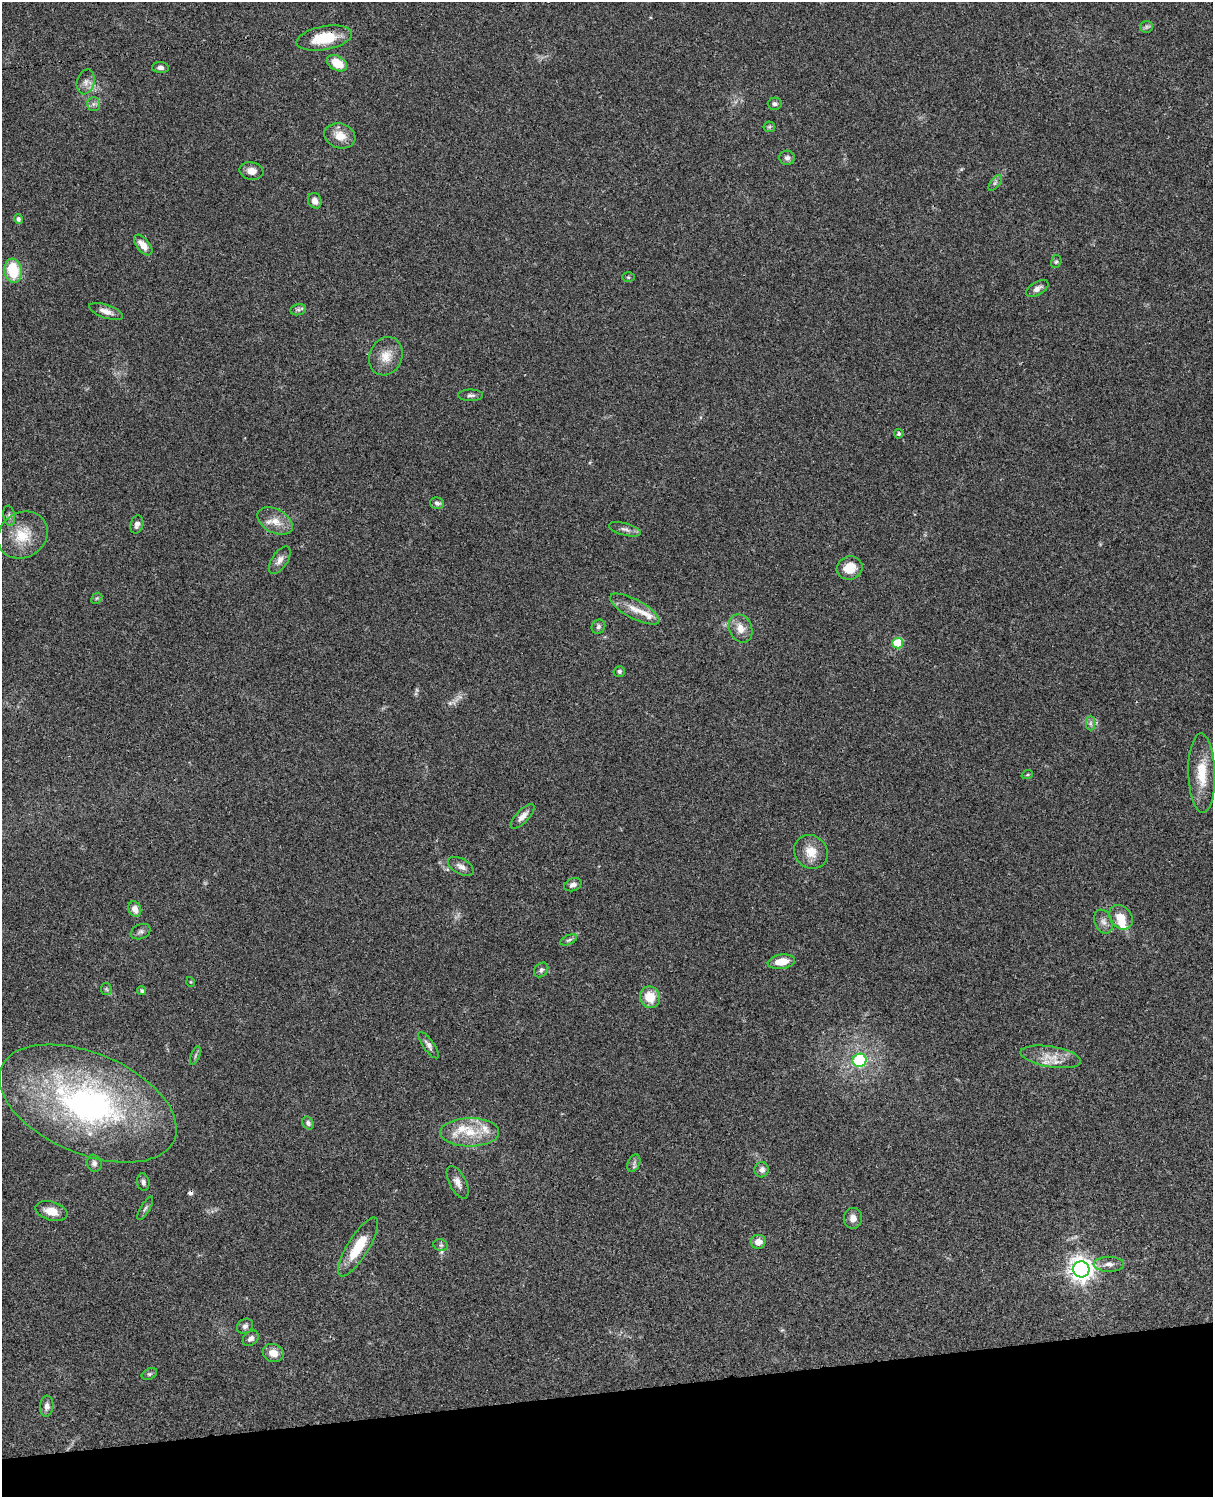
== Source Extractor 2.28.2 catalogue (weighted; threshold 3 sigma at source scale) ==
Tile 10 of 4 x 3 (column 2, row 3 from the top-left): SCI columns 1332-2542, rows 276-1770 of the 5084 x 4921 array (HDU 1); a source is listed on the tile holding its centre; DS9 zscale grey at full resolution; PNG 1215 x 1499 px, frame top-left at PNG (2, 2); each listed source drawn as its Kron ellipse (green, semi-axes under 4 px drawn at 4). Shown black and unused: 7% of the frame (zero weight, under 3 of 4 exposures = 6% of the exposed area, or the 3 px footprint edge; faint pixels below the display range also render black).
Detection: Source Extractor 2.28.2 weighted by HDU 2 'WHT'; one run over the whole footprint, this tile lists its part. Background 0.0745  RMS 0.0057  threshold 0.0258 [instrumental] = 3 sigma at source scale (4.5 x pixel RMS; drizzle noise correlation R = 1.50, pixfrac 1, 0.05/0.05 arcsec/px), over >= 5 px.
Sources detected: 90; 2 too faint to see at this stretch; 1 cosmic-ray / hot-pixel residue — neither listed nor drawn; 6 inside a brighter listed object's ellipse — not listed separately; the other 81 listed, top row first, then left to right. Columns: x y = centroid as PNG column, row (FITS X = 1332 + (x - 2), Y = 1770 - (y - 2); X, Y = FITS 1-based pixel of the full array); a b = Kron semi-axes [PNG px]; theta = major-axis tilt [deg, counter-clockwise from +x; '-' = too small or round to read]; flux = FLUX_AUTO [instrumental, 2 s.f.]
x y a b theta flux
1147 27 6 6 - 1.2
324 38 28 12 11 19
337 63 11 7 -30 12
160 68 8 5 -4 1.9
86 82 12 9 74 3.4
94 104 7 6 - 1.7
775 104 7 6 - 1.5
769 127 6 5 - 0.93
340 136 16 12 -19 7.7
787 158 8 7 - 2
251 171 12 8 -10 4
995 183 9 4 54 1.4
315 201 8 6 -64 3.2
18 219 5 4 - 1.5
143 245 12 6 -51 6.1
1056 262 6 5 - 0.94
13 271 12 8 -82 22
628 277 6 5 - 0.87
1037 289 12 6 31 2.8
298 310 8 5 12 1.4
106 311 18 6 -19 4.1
386 356 20 16 67 8.4
470 395 12 5 0 1.8
899 434 5 4 - 1.3
437 503 7 5 -16 1.8
9 516 10 5 -79 1.5
275 521 19 11 -28 7.4
137 524 9 6 74 2.5
625 529 16 6 -15 2.5
23 535 26 22 32 16
280 560 16 7 57 3.5
850 568 13 11 19 8.8
97 598 6 4 44 0.82
635 609 27 9 -28 8.1
598 627 7 6 - 1.5
740 628 15 11 -66 6.4
898 643 5 5 - 23
619 671 6 5 - 1.3
1090 723 7 4 89 1.4
1202 773 39 13 -89 16
1027 775 6 3 19 0.59
523 816 16 6 46 4
811 852 18 16 -45 9.4
461 866 14 7 -29 3.1
573 885 9 6 22 2.3
135 909 8 6 -67 3.9
1121 917 13 10 -47 8.1
1103 922 12 8 -70 3.1
141 932 10 7 24 1.8
569 940 9 4 24 1.2
781 962 14 7 8 8.9
541 970 8 6 46 1.7
191 982 5 3 - 0.44
106 989 6 5 - 0.89
142 991 5 4 - 0.93
650 997 11 10 - 11
428 1045 15 5 -55 2.3
195 1055 10 3 69 1.1
1051 1057 30 10 -9 9.5
860 1060 7 6 - 40
88 1104 94 50 -23 180
308 1123 7 5 -60 1.6
470 1132 29 14 0 16
94 1163 8 7 - 2.1
634 1163 9 6 65 1.7
762 1170 7 7 - 2.7
143 1182 9 6 -77 1.7
458 1182 18 8 -63 4
145 1208 13 4 60 1.4
51 1211 17 9 -15 7.6
853 1218 10 9 - 3.8
758 1242 7 7 - 5.1
441 1245 7 5 -20 1.2
358 1247 34 10 58 18
1109 1264 15 7 0 3.6
1081 1269 8 8 - 490
245 1326 8 7 - 1.8
251 1338 9 6 42 2.1
273 1353 11 9 -18 4.9
149 1374 8 5 26 1.1
47 1406 10 7 83 2.7
Overlapping masked pixels (flux is a lower limit): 1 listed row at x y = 324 38